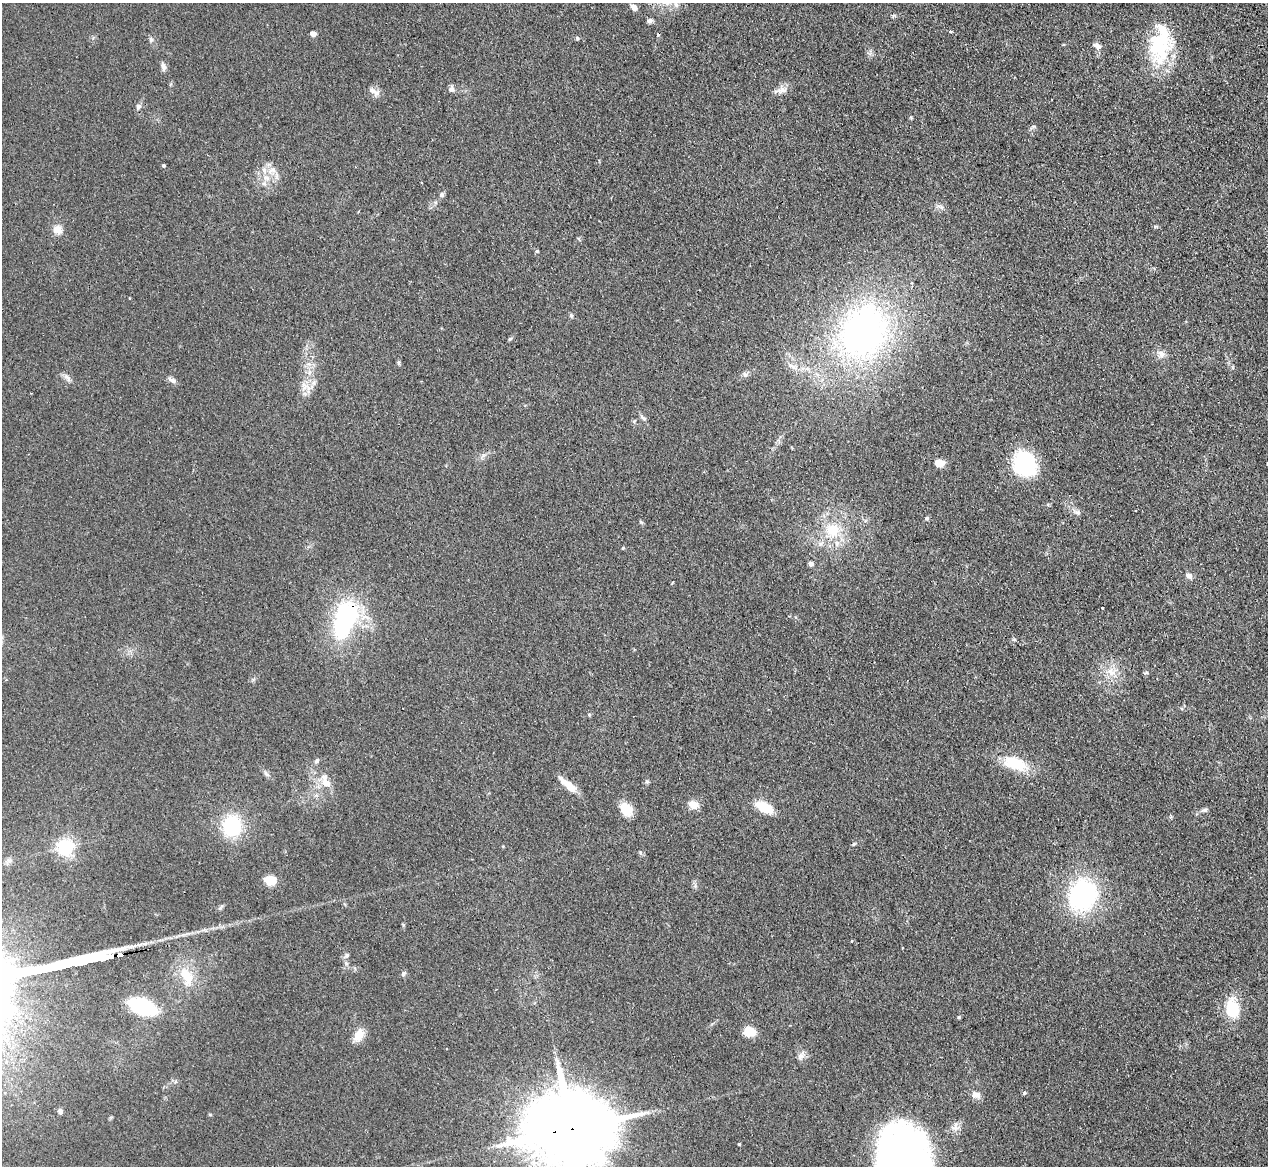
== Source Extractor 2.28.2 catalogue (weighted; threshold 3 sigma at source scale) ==
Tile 10 of 4 x 4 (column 2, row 3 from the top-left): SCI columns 1301-2566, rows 1329-2492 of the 5133 x 5106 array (HDU 1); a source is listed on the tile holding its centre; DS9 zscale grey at full resolution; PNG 1270 x 1168 px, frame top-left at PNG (2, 3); no overlay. Shown black and unused: <1% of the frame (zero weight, under 2 of 3 exposures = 4% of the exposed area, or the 3 px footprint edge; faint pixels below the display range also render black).
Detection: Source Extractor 2.28.2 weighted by HDU 2 'WHT'; one run over the whole footprint, this tile lists its part. Background 0.107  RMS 0.0075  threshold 0.0336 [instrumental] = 3 sigma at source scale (4.5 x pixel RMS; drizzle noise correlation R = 1.50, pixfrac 1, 0.05/0.05 arcsec/px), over >= 5 px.
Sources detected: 95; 1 inside a brighter object's white glare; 2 cosmic-ray / hot-pixel residue — not listed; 3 inside a brighter listed object's ellipse — not listed separately; the other 89 listed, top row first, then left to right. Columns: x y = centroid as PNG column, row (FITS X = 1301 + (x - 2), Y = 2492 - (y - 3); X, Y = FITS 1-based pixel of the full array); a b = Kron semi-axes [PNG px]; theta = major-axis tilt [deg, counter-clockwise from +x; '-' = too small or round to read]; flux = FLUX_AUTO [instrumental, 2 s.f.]
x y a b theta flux
676 5 9 6 -63 2.8
634 7 9 6 -41 3.3
893 16 6 5 - 1
649 21 7 5 7 2.3
950 31 4 3 - 0.93
313 34 5 4 - 6.8
577 38 5 5 - 1.2
151 39 7 5 77 1.7
1158 43 44 30 -83 53
1097 46 10 7 -45 3.7
163 67 11 7 -83 2.7
451 89 9 8 - 2.5
782 90 16 9 9 5.1
372 91 16 8 -29 4.5
138 107 8 6 66 2.4
911 117 6 4 -1 0.76
1034 126 8 4 -9 1.2
163 165 4 4 - 1.2
272 170 12 8 22 4.9
267 178 10 7 -2 5
442 195 6 6 - 1.8
940 207 12 4 -27 2.4
57 230 13 10 -33 6.5
537 251 5 5 - 0.9
130 298 4 2 - 0.54
571 316 6 5 - 1.1
863 332 50 40 65 290
510 339 6 4 43 1.1
1161 354 12 10 -45 4.7
399 363 7 3 -71 1.1
792 366 18 5 -28 4.6
745 375 8 5 16 2.1
67 378 13 6 -49 3
172 380 12 6 -28 2.8
314 383 8 7 - 3.1
304 386 14 8 90 6.5
643 418 10 5 -40 2
939 463 11 8 -9 7
1024 463 24 21 -63 65
1267 464 3 2 - 0.86
1077 512 9 7 -11 2.5
926 518 6 5 - 1.2
641 522 7 4 -44 1.1
832 530 23 21 -55 27
623 548 4 4 - 0.78
811 564 5 5 - 2.3
1189 576 8 6 -38 3.6
1102 607 3 3 - 8.4
345 620 51 26 72 89
1111 671 15 12 2 10
1146 673 6 3 19 0.97
6 680 4 4 - 0.8
317 761 8 5 51 1.7
1015 764 32 15 -18 24
266 774 9 5 -44 2.1
647 781 6 5 - 1.2
326 783 12 9 -38 7
570 787 22 8 -44 10
693 805 12 10 -18 6.8
764 807 21 10 -25 16
626 809 15 11 -53 13
1204 810 10 5 16 2.1
232 826 20 17 82 50
854 844 5 4 - 0.84
65 847 6 6 - 240
640 853 6 4 -88 1.1
9 861 10 5 0 2.3
270 880 9 7 -6 16
695 886 5 5 - 1.5
1082 895 31 26 71 110
852 941 3 3 - 1.2
902 948 3 2 - 0.63
346 955 8 6 38 2.1
104 957 16 3 11 1700
403 974 8 6 48 1.6
187 976 29 16 -64 20
142 1006 20 11 -22 76
1232 1009 13 10 -79 38
959 1017 4 4 - 0.87
749 1032 13 10 -15 11
359 1035 18 11 59 8.3
801 1055 15 7 59 3.9
1024 1093 5 5 - 1.3
975 1095 11 8 -8 5.2
60 1111 6 5 - 2.3
955 1127 14 8 80 4.3
572 1129 32 19 9 11000
739 1144 3 3 - 0.75
901 1160 63 50 -86 380
Overlapping masked pixels (flux is a lower limit): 3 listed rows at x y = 345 620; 104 957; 572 1129
Isophote crosses this tile's border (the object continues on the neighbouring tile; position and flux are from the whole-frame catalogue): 3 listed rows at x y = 1267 464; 572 1129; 901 1160
Unlisted compact peaks at least as high as the median listed source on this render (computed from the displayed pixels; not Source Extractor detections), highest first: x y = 220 908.